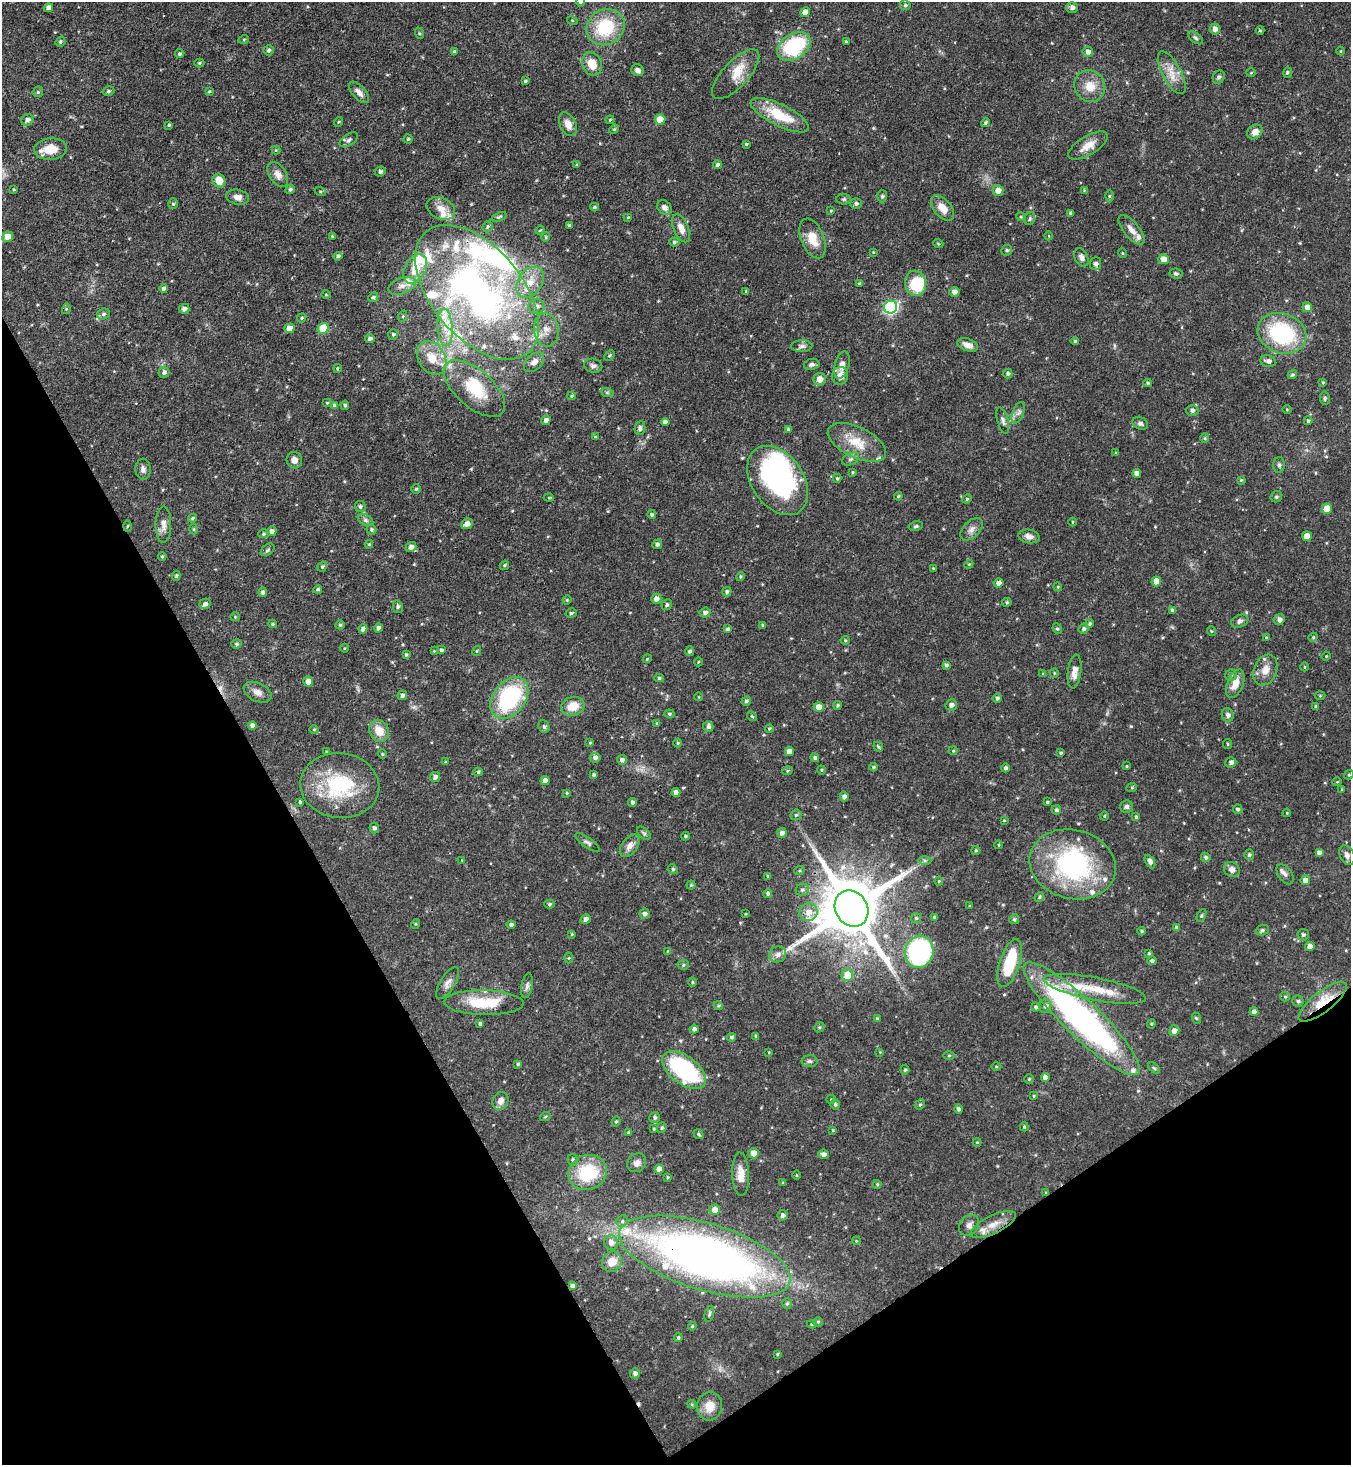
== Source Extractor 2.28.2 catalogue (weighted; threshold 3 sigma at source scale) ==
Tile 14 of 4 x 4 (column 2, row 4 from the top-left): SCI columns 1646-2994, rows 3-1465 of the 5850 x 5857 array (HDU 1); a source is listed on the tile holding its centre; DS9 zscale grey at full resolution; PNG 1353 x 1467 px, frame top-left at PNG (2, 2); each listed source drawn as its Kron ellipse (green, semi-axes under 4 px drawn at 4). Shown black and unused: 28% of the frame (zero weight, under 3 of 4 exposures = <1% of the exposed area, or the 3 px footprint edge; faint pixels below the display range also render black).
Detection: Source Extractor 2.28.2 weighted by HDU 2 'WHT'; one run over the whole footprint, this tile lists its part. Background 0.0622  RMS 0.0035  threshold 0.0157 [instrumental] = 3 sigma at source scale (4.5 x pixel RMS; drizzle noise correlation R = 1.50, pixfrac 1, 0.05/0.05 arcsec/px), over >= 5 px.
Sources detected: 487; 5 inside a brighter object's white glare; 2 cosmic-ray / hot-pixel residue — neither listed nor drawn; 26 inside a brighter listed object's ellipse — not listed separately; the other 454 listed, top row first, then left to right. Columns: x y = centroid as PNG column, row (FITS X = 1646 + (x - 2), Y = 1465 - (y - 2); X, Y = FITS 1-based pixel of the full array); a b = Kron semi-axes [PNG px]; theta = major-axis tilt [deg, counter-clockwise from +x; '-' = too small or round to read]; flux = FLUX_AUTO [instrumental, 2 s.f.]
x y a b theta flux
581 2 5 4 - 0.83
905 5 5 5 - 0.66
1072 7 5 5 - 1.4
49 8 5 4 - 1.8
805 12 5 4 - 2.9
572 20 5 3 - 0.31
605 27 20 17 33 18
1215 29 5 5 - 1.9
1260 30 4 4 - 0.37
419 33 6 3 -72 0.42
1195 38 8 5 -38 0.73
244 39 5 3 - 0.31
846 41 3 3 - 0.4
60 42 5 4 - 0.63
794 47 18 12 34 30
268 50 5 5 - 0.7
454 51 3 3 - 0.41
1341 51 4 3 - 0.28
1088 52 5 5 - 1.3
179 54 4 4 - 0.66
199 63 5 4 - 0.48
592 64 12 9 -66 5.3
638 70 6 5 - 1.4
1288 72 5 4 - 0.52
1172 73 24 9 -62 4.7
1251 73 4 3 - 0.29
736 74 32 13 47 6.8
1219 77 7 5 62 0.77
525 81 4 3 - 0.48
1090 86 16 15 - 5.5
108 91 6 4 17 0.61
209 91 4 3 - 0.38
38 92 6 5 - 0.53
359 92 13 6 -49 2
780 115 32 10 -26 12
660 119 5 5 - 6.2
27 120 6 5 - 1.5
610 120 4 4 - 0.33
338 122 5 3 - 0.3
985 123 4 4 - 0.55
568 124 12 8 -66 2.8
169 125 3 3 - 0.49
614 129 5 4 - 0.41
1255 132 8 6 40 2.5
408 139 4 4 - 0.45
349 140 10 5 33 1.1
746 144 3 3 - 0.46
1088 146 22 9 31 4.4
50 149 16 11 4 5.3
276 150 4 4 - 0.31
577 165 4 3 - 0.42
717 165 4 4 - 0.83
380 171 5 5 - 0.87
278 174 14 8 -57 2.2
219 181 7 6 - 4.5
14 189 4 3 - 0.33
290 189 5 4 - 0.7
1084 190 4 4 - 0.3
320 191 5 3 - 0.38
998 191 5 5 - 3
882 196 6 5 - 0.61
1109 196 6 4 90 0.5
238 197 11 7 -12 2.1
844 199 7 5 -6 0.63
173 204 5 5 - 0.6
856 204 5 5 - 0.84
594 207 4 3 - 0.53
664 207 8 6 -44 1.3
441 208 15 10 -26 3.3
942 208 15 8 -52 4.1
831 211 3 3 - 0.32
1071 213 3 3 - 0.61
499 217 8 4 21 0.62
628 217 4 3 - 0.33
1021 217 5 3 - 0.36
1030 219 6 5 - 0.65
569 225 3 3 - 0.58
488 227 6 5 - 0.63
681 228 15 7 -67 2.6
540 230 4 3 - 0.35
1131 230 18 7 -49 2.6
332 236 4 3 - 0.51
1049 236 4 3 - 0.27
8 237 5 5 - 3.2
546 237 4 4 - 0.48
812 238 21 11 -68 5.9
674 242 5 4 - 0.61
938 243 5 3 - 0.32
1007 250 5 5 - 0.66
873 252 4 3 - 0.3
1122 253 4 3 - 0.29
338 256 4 4 - 0.68
1081 257 9 6 -63 1.3
1164 259 5 5 - 3
1096 264 6 5 - 0.9
415 269 16 10 61 7
1176 274 6 5 - 0.61
530 282 17 12 57 5.8
859 283 3 3 - 0.53
915 283 12 10 -76 12
402 286 14 8 21 2.3
164 288 4 3 - 1.2
746 291 3 3 - 0.38
477 292 79 45 -50 140
954 292 5 4 - 1.8
326 295 5 3 - 0.29
373 297 5 4 - 0.61
536 307 8 7 - 1.8
890 307 7 6 - 71
1307 307 5 5 - 2.3
66 309 5 3 - 0.35
184 309 5 5 - 1.2
103 314 7 5 18 0.85
403 316 6 3 71 0.44
302 318 5 4 - 0.47
445 327 19 7 -86 4.9
289 328 5 5 - 3.1
323 328 5 5 - 10
546 330 17 12 -82 4.3
1282 333 25 20 -20 34
393 334 5 5 - 0.68
370 339 5 4 - 1
1075 341 4 4 - 0.56
968 345 10 6 -21 2.6
802 346 10 6 2 1.1
609 356 6 3 45 0.42
432 358 18 13 -59 5.9
1268 361 8 5 -13 1.3
534 362 12 7 44 2.2
812 364 8 5 11 0.92
842 365 14 7 75 2.5
593 366 9 7 -12 1.2
337 368 4 3 - 0.37
164 372 5 5 - 0.99
1008 373 5 4 - 0.7
1292 375 5 4 - 0.61
840 376 9 8 - 3.2
820 379 6 6 - 2.7
1323 382 4 3 - 0.35
1148 383 4 3 - 0.55
474 389 37 18 -41 15
607 392 7 4 -19 0.58
571 396 4 4 - 0.38
1325 398 6 4 -83 0.56
327 403 5 3 - 0.29
334 405 4 4 - 0.78
345 405 4 4 - 0.52
1287 409 5 3 - 0.32
1192 410 6 5 - 1
1018 413 11 5 68 1.3
546 420 5 4 - 1.3
1003 420 13 5 -75 1.2
1308 421 4 3 - 0.59
665 422 4 4 - 1.2
1140 423 8 6 -28 1.1
640 428 7 5 81 0.91
788 429 4 4 - 0.42
595 437 4 3 - 0.36
1205 438 5 4 - 0.41
857 442 31 15 -26 8.7
1116 453 4 3 - 0.35
851 459 9 6 27 1.1
294 460 8 7 - 2.2
1279 465 8 5 -90 0.8
143 469 10 7 -87 1.5
853 472 4 4 - 0.4
1137 473 4 4 - 1.9
837 478 4 4 - 0.49
778 480 38 26 -55 63
1241 480 4 4 - 0.38
416 489 4 4 - 0.54
898 496 4 3 - 0.39
1276 497 6 5 - 0.72
549 498 5 3 - 0.29
967 499 5 4 - 0.42
360 506 5 5 - 0.78
1327 509 5 5 - 5.2
652 515 4 4 - 0.62
192 518 4 3 - 0.51
366 520 8 5 -28 0.92
1072 522 4 3 - 0.33
163 524 18 8 89 2.4
467 524 6 5 - 1.8
127 526 5 3 - 0.35
916 526 7 4 12 0.56
194 529 5 3 - 0.38
972 529 14 8 46 1.8
371 530 5 4 - 0.67
272 531 5 5 - 1.2
263 534 5 4 - 0.5
1029 536 11 7 -10 1.9
1307 536 5 5 - 3.8
369 544 4 4 - 0.45
657 544 5 4 - 0.96
411 547 5 5 - 1.7
268 550 8 5 40 0.63
162 556 4 3 - 0.4
969 564 4 3 - 0.32
504 565 5 4 - 0.5
322 567 5 4 - 0.58
933 568 3 3 - 0.25
176 576 5 4 - 0.51
740 576 4 4 - 0.43
1156 581 5 4 - 3.6
999 583 5 4 - 1.5
1058 587 4 3 - 0.33
318 589 4 4 - 0.61
263 592 4 4 - 0.97
727 592 5 4 - 0.75
656 599 5 5 - 2
567 600 4 4 - 0.41
1007 602 5 4 - 0.41
205 604 6 5 - 1
667 605 6 5 - 0.78
398 607 6 5 - 0.75
1172 610 4 4 - 0.83
571 613 6 4 16 0.59
705 613 5 5 - 1.2
235 617 5 4 - 0.34
1279 620 5 5 - 1.3
1240 621 9 6 24 0.98
1090 623 4 4 - 0.61
273 624 4 3 - 0.54
340 625 4 4 - 0.59
763 625 4 4 - 0.57
378 628 4 4 - 0.99
363 629 4 4 - 1.7
728 629 4 4 - 0.59
1057 629 5 4 - 0.52
1083 629 5 5 - 0.75
1211 631 5 3 - 0.31
1266 637 4 3 - 0.34
1313 637 4 4 - 0.39
845 640 4 4 - 0.4
236 644 5 4 - 0.69
344 648 4 3 - 0.25
441 650 4 4 - 0.64
434 651 4 4 - 0.29
477 651 5 4 - 0.35
690 651 5 4 - 0.75
406 655 4 4 - 0.56
1326 656 4 4 - 0.33
647 659 4 3 - 0.33
698 662 4 3 - 0.25
946 665 4 3 - 0.72
1305 667 4 3 - 0.3
1265 670 16 11 68 3.7
1074 671 17 6 82 3.1
1054 673 5 4 - 0.37
1043 674 4 4 - 0.47
1231 675 6 5 - 0.64
659 678 5 4 - 0.48
308 681 5 5 - 2.4
1235 684 15 8 68 3.9
258 692 15 9 -26 2.3
402 695 5 4 - 0.84
1320 696 5 3 - 0.29
699 697 4 3 - 0.22
509 698 23 16 52 37
997 698 4 4 - 0.81
746 701 5 4 - 0.68
838 705 4 3 - 0.52
951 705 6 5 - 1.3
573 706 12 9 15 5.6
819 707 5 5 - 3.1
1316 707 4 4 - 0.91
669 714 5 4 - 0.48
1228 715 7 6 - 0.98
752 716 5 4 - 0.4
657 723 4 4 - 0.34
252 725 4 4 - 1.5
544 726 7 5 -68 0.65
708 727 5 5 - 0.81
769 728 4 3 - 0.41
314 730 4 3 - 0.31
379 731 11 9 -60 5.1
590 743 4 3 - 0.33
678 743 4 4 - 0.39
1228 744 5 4 - 0.45
878 747 5 4 - 0.5
789 751 4 4 - 2.4
953 751 4 4 - 0.4
327 752 4 4 - 0.48
1061 753 4 3 - 0.43
382 754 5 4 - 0.4
595 758 5 5 - 1.1
815 758 4 4 - 0.79
622 760 5 5 - 1.2
446 762 4 3 - 0.38
1231 762 5 5 - 1.1
1127 766 4 3 - 0.32
873 767 4 3 - 0.52
1005 768 4 4 - 0.85
821 770 4 4 - 0.37
787 771 5 3 - 0.4
478 772 4 4 - 0.5
594 775 3 3 - 0.6
1349 775 5 4 - 0.43
435 777 5 5 - 1.1
545 780 4 4 - 1.8
1337 782 5 3 - 0.27
340 786 39 32 -8 28
1132 787 5 3 - 0.36
1342 789 4 3 - 0.33
676 792 4 4 - 1.8
567 793 4 3 - 0.37
844 797 4 4 - 1.2
300 802 3 3 - 0.51
632 802 4 4 - 0.79
1047 802 4 3 - 0.51
1126 807 6 6 - 1
1238 809 5 4 - 0.68
1056 810 5 4 - 0.7
1287 813 4 3 - 0.29
796 815 6 5 - 0.62
1104 816 4 4 - 0.4
1136 817 4 3 - 0.59
1004 820 3 3 - 0.3
374 828 5 4 - 0.89
644 833 8 5 -44 0.67
782 833 5 4 - 1.3
685 836 4 3 - 0.52
588 843 15 5 -35 1.1
999 845 4 3 - 0.33
630 846 13 7 52 2.1
976 850 4 4 - 0.45
1319 853 4 4 - 1.2
1249 855 5 5 - 0.74
1347 855 10 7 -65 1.6
1206 857 5 4 - 0.69
462 860 4 3 - 0.25
925 860 6 4 0 0.59
1150 862 7 4 -59 1.6
1073 864 44 34 -15 53
673 869 5 4 - 0.48
1232 869 8 7 - 1.9
799 871 5 3 - 0.4
1285 874 11 6 -55 1.2
768 876 4 4 - 0.42
1305 880 5 5 - 2.6
939 881 4 4 - 0.39
691 885 4 4 - 0.43
802 890 7 6 - 0.88
768 893 4 4 - 0.71
1039 897 5 4 - 0.5
549 904 5 4 - 0.56
970 906 3 3 - 0.34
852 908 19 16 -58 3100
808 912 9 9 - 3
645 914 5 5 - 1.1
746 914 3 2 - 0.26
1201 916 7 4 59 0.45
935 917 4 3 - 0.62
916 918 5 5 - 0.49
586 919 5 4 - 1.7
1014 919 5 4 - 0.54
415 924 5 3 - 0.38
511 925 4 4 - 0.84
1176 927 4 4 - 0.51
1262 930 7 5 21 0.65
1141 931 4 4 - 0.48
572 934 4 4 - 0.39
1303 935 6 5 - 0.79
1310 947 4 4 - 2.4
668 951 4 3 - 0.27
919 952 16 14 75 55
1149 953 3 3 - 0.42
778 954 8 8 - 1.5
569 958 5 3 - 0.37
1152 961 5 4 - 0.75
1009 963 25 10 72 16
683 965 5 5 - 0.54
847 975 6 6 - 6.3
692 982 5 3 - 0.4
447 983 18 7 58 2.1
527 986 12 5 79 1.2
1095 989 52 11 -11 12
1285 997 5 4 - 0.45
1298 1001 5 5 - 0.76
1323 1002 29 10 38 9.6
484 1003 39 12 -1 13
718 1006 4 4 - 0.47
1045 1006 7 6 - 1.3
1036 1007 4 4 - 0.64
1254 1012 4 4 - 1.5
1196 1018 6 3 -72 0.41
877 1019 4 4 - 0.66
1082 1019 79 18 -44 130
480 1024 4 3 - 0.69
1151 1024 4 4 - 0.38
819 1027 5 4 - 0.48
694 1029 4 4 - 1.1
1174 1031 5 5 - 2
756 1036 4 4 - 0.48
731 1037 4 4 - 0.69
769 1052 3 2 - 0.27
880 1052 4 4 - 0.28
949 1055 5 3 - 0.39
810 1061 8 6 -1 0.87
518 1064 3 3 - 0.49
996 1067 5 3 - 0.36
1154 1068 7 4 -44 0.52
684 1070 25 14 -37 41
905 1070 5 4 - 0.55
1045 1078 4 4 - 2
1029 1079 5 5 - 0.45
1034 1096 4 3 - 0.34
831 1099 5 4 - 0.42
500 1101 9 7 63 2.3
835 1104 5 5 - 0.69
920 1105 5 4 - 0.56
958 1109 4 4 - 0.8
545 1117 5 3 - 0.36
655 1117 5 5 - 0.78
616 1122 5 3 - 0.48
1024 1127 4 4 - 0.43
662 1128 5 4 - 0.49
654 1129 4 3 - 0.37
833 1130 3 3 - 0.31
629 1133 4 4 - 0.57
698 1134 5 4 - 0.48
977 1142 4 4 - 0.33
754 1153 5 5 - 2.9
824 1154 5 4 - 1.2
573 1160 6 5 - 0.6
637 1163 10 8 45 1.8
659 1169 4 4 - 2.4
588 1172 19 17 24 18
741 1174 22 8 -88 4.3
797 1175 5 3 - 0.36
668 1177 3 3 - 0.37
783 1183 3 3 - 0.39
877 1184 4 3 - 0.42
1046 1193 4 3 - 0.41
715 1210 5 5 - 3
783 1215 5 5 - 1.1
622 1221 6 5 - 0.72
993 1224 24 9 26 4.5
969 1225 11 9 48 1.9
856 1241 4 3 - 0.31
611 1242 7 7 - 2.3
705 1257 89 33 -17 280
612 1262 11 9 49 4.6
573 1286 4 4 - 1.7
787 1303 5 4 - 0.55
709 1314 8 4 76 0.65
818 1322 5 4 - 0.4
812 1324 5 4 - 0.42
692 1326 4 3 - 0.39
678 1338 4 4 - 0.52
777 1354 4 3 - 0.39
635 1373 5 5 - 1.2
692 1404 5 4 - 0.44
709 1406 14 12 83 5.2
Overlapping masked pixels (flux is a lower limit): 7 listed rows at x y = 852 908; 1323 1002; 1082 1019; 1046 1193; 993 1224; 705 1257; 573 1286
Isophote crosses this tile's border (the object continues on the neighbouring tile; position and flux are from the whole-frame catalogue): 1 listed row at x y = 581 2